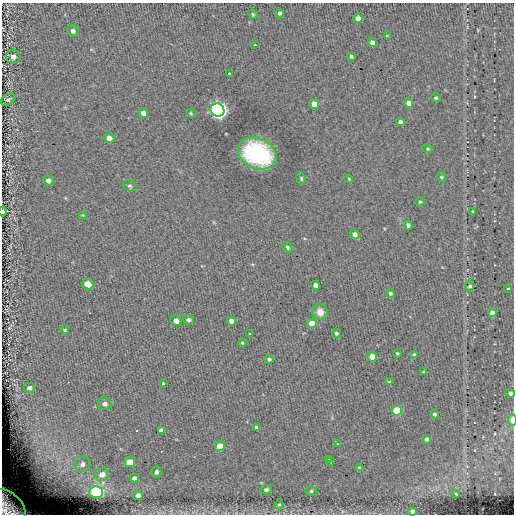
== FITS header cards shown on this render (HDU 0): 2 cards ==
NAXIS1  =                  512
NAXIS2  =                  512

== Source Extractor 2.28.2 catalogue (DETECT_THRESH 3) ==
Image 512 x 512 px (HDU 0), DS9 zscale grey, 1 PNG px = 1 image px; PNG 516 x 516 px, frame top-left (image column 1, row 512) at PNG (2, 3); each listed source drawn as its Kron ellipse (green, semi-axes under 4 px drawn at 4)
Background 0.094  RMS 4.6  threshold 13.9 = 3 sigma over >= 5 px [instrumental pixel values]
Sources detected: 82; all 82 listed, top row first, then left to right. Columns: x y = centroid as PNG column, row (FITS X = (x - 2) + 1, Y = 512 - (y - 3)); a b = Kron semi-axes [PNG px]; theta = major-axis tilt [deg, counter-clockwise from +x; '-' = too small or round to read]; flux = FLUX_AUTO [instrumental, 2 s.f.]
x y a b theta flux
280 13 4 4 - 730
253 14 5 4 - 330
358 18 4 4 - 1500
73 31 6 5 - 900
387 36 4 4 - 250
372 43 5 4 - 1300
255 45 3 2 - 540
351 56 4 3 - 520
13 57 7 7 - 1300
229 73 3 2 - 390
436 98 5 4 - 410
8 100 8 5 29 820
409 103 5 4 - 1800
314 104 5 4 - 2900
217 110 7 6 - 120000
143 113 5 4 - 1700
191 113 5 4 - 340
400 122 4 4 - 1200
109 138 5 5 - 1600
427 149 5 4 - 370
257 153 20 15 -24 34000
441 177 4 4 - 350
301 178 6 4 -76 490
349 179 4 3 - 280
48 180 5 5 - 1100
130 186 7 5 -16 620
420 202 5 4 - 370
3 211 5 2 - 870
472 211 3 2 - 250
83 215 4 4 - 260
408 225 4 4 - 980
355 234 5 4 - 1200
287 247 5 4 - 540
88 284 6 5 - 5800
315 285 4 4 - 1500
470 286 5 4 - 660
508 289 4 3 - 670
390 293 4 4 - 550
320 312 8 7 - 2500
492 313 4 4 - 1800
188 320 5 5 - 770
176 321 6 5 - 1800
231 321 5 4 - 1700
312 323 5 4 - 4200
65 330 5 4 - 350
336 333 4 4 - 660
249 334 3 3 - 1300
242 343 4 3 - 350
397 353 3 3 - 350
414 355 4 4 - 940
372 357 5 4 - 4200
269 359 4 4 - 670
424 372 4 3 - 710
389 382 4 4 - 280
163 383 3 3 - 570
29 388 6 5 - 710
510 393 4 4 - 1100
105 404 7 6 - 1100
397 411 5 5 - 12000
435 414 4 4 - 870
512 420 6 3 -90 3200
257 427 4 4 - 1100
161 430 4 4 - 910
427 439 4 4 - 1100
337 444 3 2 - 220
220 446 5 5 - 5400
328 459 3 2 - 420
130 462 5 5 - 5300
330 462 3 3 - 510
82 464 8 7 - 1700
359 468 4 3 - 550
156 472 5 5 - 850
102 474 7 6 - 2200
134 478 4 4 - 1200
266 490 5 4 - 680
311 491 6 4 2 620
96 492 6 6 - 33000
456 494 4 3 - 320
138 495 5 4 - 1200
279 504 5 3 - 410
8 507 21 13 -47 8600
412 511 4 4 - 1300
At the frame edge (FLAGS 8, measured only in part): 5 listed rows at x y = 3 211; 510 393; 512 420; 8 507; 412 511